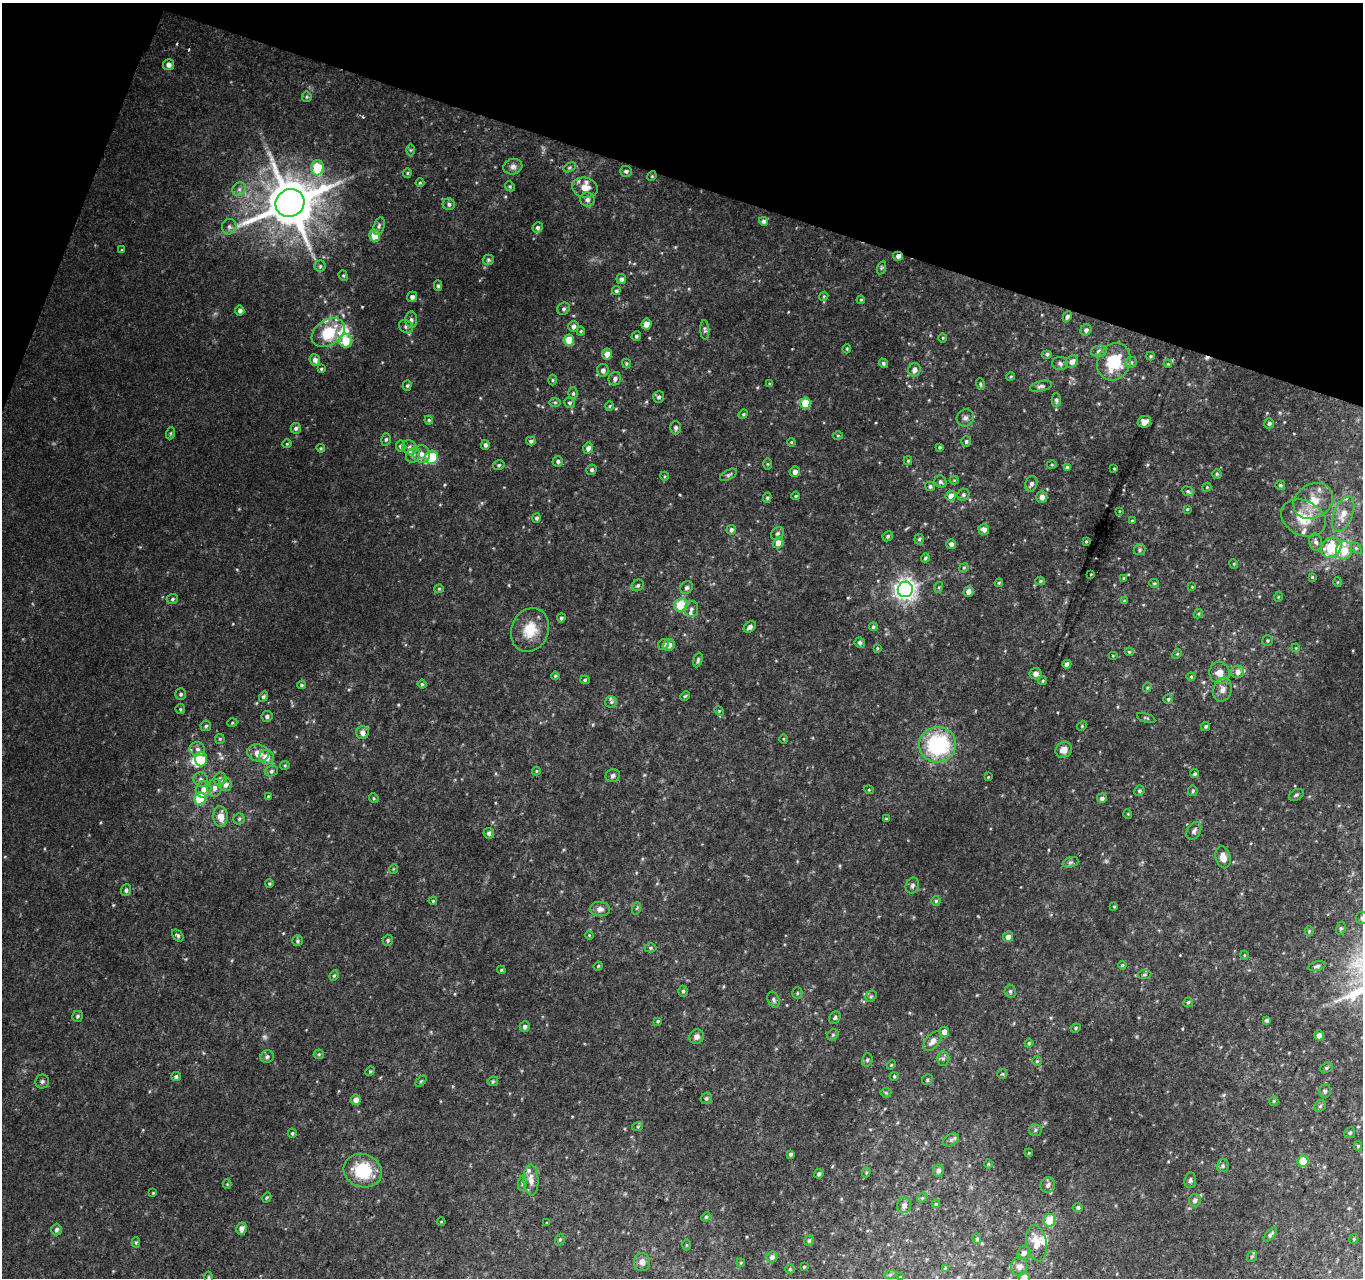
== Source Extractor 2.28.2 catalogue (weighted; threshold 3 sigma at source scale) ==
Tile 2 of 4 x 4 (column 2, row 1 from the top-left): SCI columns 1385-2745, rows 4150-5425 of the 5485 x 5679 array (HDU 1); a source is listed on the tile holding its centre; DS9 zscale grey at full resolution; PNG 1365 x 1280 px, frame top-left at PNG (2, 3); each listed source drawn as its Kron ellipse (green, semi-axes under 4 px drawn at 4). Shown black and unused: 16% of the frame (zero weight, under 2 of 3 exposures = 2% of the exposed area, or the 3 px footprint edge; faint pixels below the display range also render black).
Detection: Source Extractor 2.28.2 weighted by HDU 2 'WHT'; one run over the whole footprint, this tile lists its part. Background 0.0468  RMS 0.011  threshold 0.0475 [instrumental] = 3 sigma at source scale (4.5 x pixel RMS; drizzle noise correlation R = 1.50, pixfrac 1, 0.0396/0.0396 arcsec/px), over >= 5 px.
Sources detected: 383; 3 too faint to see at this stretch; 1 inside a brighter object's white glare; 2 cosmic-ray / hot-pixel residue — neither listed nor drawn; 16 inside a brighter listed object's ellipse — not listed separately; the other 361 listed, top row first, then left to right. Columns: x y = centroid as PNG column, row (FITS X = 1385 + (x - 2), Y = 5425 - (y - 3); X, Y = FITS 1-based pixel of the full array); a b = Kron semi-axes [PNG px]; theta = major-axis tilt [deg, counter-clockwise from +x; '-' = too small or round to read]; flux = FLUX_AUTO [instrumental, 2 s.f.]
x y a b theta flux
168 65 5 5 - 4.6
307 97 5 5 - 1.5
410 150 6 4 -90 1.4
513 167 9 7 15 4.4
570 167 6 4 32 1.6
317 168 7 6 - 33
626 171 6 5 - 2.3
407 173 4 4 - 1.3
652 176 5 4 - 1.1
420 183 4 4 - 1
510 186 5 4 - 1.4
585 187 13 10 -14 13
239 189 7 6 - 3.4
587 200 7 7 - 3.9
290 203 15 13 36 5100
449 204 6 6 - 2.8
764 221 4 4 - 2.4
379 226 9 5 74 2.7
229 227 8 7 - 3.4
538 228 5 5 - 2.3
375 235 6 5 - 23
122 250 4 4 - 1
898 256 5 4 - 4.6
488 260 6 5 - 1.7
320 266 5 5 - 1.7
881 268 7 4 71 1.6
343 276 5 4 - 1.3
621 279 5 5 - 3.2
438 286 5 4 - 1.8
616 291 4 4 - 1.9
824 296 4 3 - 0.96
412 297 5 5 - 3.6
861 300 4 3 - 1.1
563 309 6 6 - 2.2
240 310 5 4 - 3.5
1067 317 5 4 - 2.7
411 320 8 6 -89 3.2
646 324 5 5 - 6.7
573 326 5 5 - 3.9
406 327 7 6 - 2.8
705 330 9 4 -88 2.2
1086 330 6 5 - 3.1
581 331 4 4 - 1.2
328 333 18 12 34 37
636 336 5 4 - 1.8
943 338 5 3 - 0.97
569 340 5 5 - 17
346 341 7 6 - 21
847 349 4 3 - 1.2
1099 351 8 5 11 3.3
607 354 5 5 - 7.2
1047 354 5 4 - 1.9
1151 356 4 4 - 1.3
315 360 6 5 - 4.6
1072 362 7 5 38 5.4
1114 362 19 16 63 44
1131 362 6 5 - 2.1
626 363 5 3 - 1.4
883 363 5 4 - 2
1060 364 8 6 -9 2.5
1168 364 4 3 - 1
321 369 4 4 - 1.2
603 370 6 5 - 3.8
914 370 7 6 - 5.5
1011 376 4 3 - 1.1
615 379 7 6 - 3.4
553 380 5 3 - 1.2
770 384 4 3 - 1.2
980 384 6 4 -74 1.7
407 386 5 4 - 1.5
1041 386 11 5 14 3
573 393 6 5 - 1.7
659 397 6 5 - 2.7
1056 400 7 4 90 2.2
555 402 6 4 -1 1.5
570 403 5 5 - 2
805 403 5 5 - 22
610 406 5 3 - 1
743 414 5 4 - 1.2
965 418 9 8 - 4.2
429 420 4 4 - 1.2
1144 422 7 6 - 5.8
1269 423 5 5 - 2.4
296 428 5 5 - 2.5
676 428 6 5 - 2.7
171 433 6 4 71 1.5
838 435 5 3 - 1.1
386 439 6 5 - 1.9
531 441 5 4 - 1.9
966 441 5 5 - 2.2
791 442 4 3 - 0.9
287 444 4 4 - 1.2
485 445 5 4 - 2.6
401 446 5 4 - 2.7
410 447 7 6 - 3.3
940 447 4 4 - 1.7
321 448 4 4 - 1.1
588 448 6 5 - 4.9
421 454 9 8 - 5.9
413 455 8 6 56 3.5
431 457 7 6 - 46
558 461 5 5 - 2.4
908 461 4 4 - 1.2
767 464 5 3 - 1.1
499 465 6 4 15 1.7
1052 465 5 3 - 1
1067 467 4 3 - 2.5
1114 469 3 3 - 0.91
592 470 5 5 - 2.4
795 472 5 5 - 5
1217 474 4 4 - 1.4
729 475 9 4 28 2.2
664 476 4 3 - 0.94
954 480 4 4 - 0.99
940 482 6 5 - 2.6
1031 484 8 6 69 3.1
1280 485 5 4 - 1.9
930 486 5 4 - 2.3
1207 487 4 3 - 0.94
1188 491 6 4 -21 2
963 495 6 5 - 2.5
796 496 4 3 - 1.2
951 496 5 5 - 7.4
1042 497 6 5 - 5.4
767 498 5 4 - 1.6
1313 501 21 16 32 25
1187 509 4 4 - 1.2
1119 511 4 2 - 0.68
1343 514 19 9 68 12
537 518 5 4 - 1.9
1303 518 23 17 -26 27
1132 521 4 4 - 1.2
984 529 5 5 - 5.3
731 530 5 4 - 2.7
777 533 7 6 - 2.5
888 536 5 4 - 1.8
919 539 5 4 - 1.6
1086 541 3 3 - 1.1
1316 542 9 6 -75 3.7
778 543 6 5 - 6.9
951 544 5 4 - 3.8
1331 548 11 9 37 38
1356 548 6 4 -45 1.5
1139 550 6 5 - 2.4
1344 550 9 8 - 15
925 558 4 3 - 1.6
1234 564 5 3 - 0.87
964 568 5 4 - 1.1
1091 574 3 2 - 0.69
1312 577 4 4 - 0.89
1123 578 4 3 - 1
1040 581 5 4 - 1.3
1338 582 5 3 - 0.85
999 583 4 4 - 1.1
1154 583 5 4 - 1.3
638 585 6 5 - 1.9
939 587 5 3 - 1
1192 587 4 3 - 0.79
686 588 7 5 45 2.5
439 589 4 4 - 1.1
905 589 8 7 - 710
968 591 5 5 - 4.3
1278 597 5 3 - 0.93
172 599 6 5 - 2.1
1124 601 4 4 - 1.7
681 605 7 6 - 34
691 609 8 7 - 3.4
1198 614 5 3 - 1.2
561 618 4 4 - 1.7
750 627 7 5 38 3.4
873 627 4 4 - 1.6
530 630 22 18 67 25
1268 640 5 5 - 1.7
860 643 5 5 - 2.2
664 644 6 5 - 3
669 645 6 5 - 5.8
877 648 3 3 - 1
1296 648 4 3 - 0.91
1129 652 4 4 - 1.1
1177 654 5 4 - 1.2
1113 656 5 3 - 0.92
698 660 7 4 75 1.7
1067 664 4 4 - 6.7
1238 672 6 6 - 6.4
1220 673 11 10 - 9.4
1036 674 6 5 - 4.2
555 676 4 4 - 1.4
1191 677 4 4 - 1.1
585 680 5 4 - 1.5
1043 681 4 4 - 1.4
422 684 4 4 - 1.2
302 685 4 3 - 1.3
1147 687 5 4 - 1.3
1222 690 12 9 72 6.6
181 694 6 5 - 2.1
685 696 5 4 - 1.4
263 697 5 4 - 2.3
1168 699 5 4 - 1.7
611 702 6 6 - 2
180 709 5 4 - 1.3
719 711 5 4 - 1.1
267 716 5 5 - 2.6
1146 718 9 3 -18 1.4
232 723 5 3 - 0.96
206 726 5 5 - 2
1082 726 5 4 - 1.1
1206 726 4 4 - 1.9
362 733 6 6 - 5.7
220 739 5 4 - 1.3
784 739 5 3 - 0.89
938 745 18 17 - 100
197 749 8 7 - 3.9
1064 750 8 7 - 6.8
258 753 11 8 -12 11
266 757 7 7 - 11
201 759 7 6 - 22
285 765 5 4 - 1.1
271 771 7 5 17 2.2
536 771 4 4 - 1
1194 774 5 4 - 1.7
613 776 7 6 - 3.2
988 777 4 3 - 0.82
201 779 7 7 - 3.7
220 779 6 6 - 4
225 784 7 7 - 5.1
214 788 9 7 78 4.9
203 789 8 7 - 7.1
869 790 5 3 - 0.88
1139 791 5 5 - 2
1193 791 5 5 - 1.8
1296 795 8 5 30 2.2
268 796 4 3 - 1
200 798 6 5 - 50
374 798 5 4 - 1.2
1102 798 5 4 - 2.9
1128 814 5 3 - 0.86
221 817 10 7 -86 11
239 819 5 5 - 1.7
886 819 4 4 - 1.1
1194 831 9 6 59 4.1
489 833 5 5 - 2.7
1223 857 11 7 -76 7.9
1070 862 8 5 19 2.3
393 869 5 3 - 0.86
269 883 4 3 - 1.2
912 886 8 6 67 2.8
126 890 6 5 - 2.4
433 901 4 3 - 1
936 901 4 4 - 1.4
1114 906 4 4 - 1
637 908 6 4 71 1.4
600 909 10 7 -5 5.6
1362 918 6 6 - 2.2
1341 928 6 5 - 1.7
1309 931 5 4 - 1.3
178 935 7 5 -49 2.2
589 935 4 3 - 0.93
1008 937 5 5 - 5.8
388 940 5 5 - 1.8
297 941 5 5 - 1.8
650 948 6 4 0 1.5
1244 955 4 3 - 0.82
1122 965 4 3 - 1.1
598 966 4 4 - 1.1
1317 966 9 4 13 2.7
501 970 4 3 - 1.2
1144 974 7 4 7 1.6
334 976 5 4 - 1.4
683 991 5 4 - 1.9
1010 991 6 5 - 2.4
797 993 5 5 - 1.4
871 996 6 5 - 1.7
774 1000 8 5 -68 2.5
1188 1002 5 4 - 1.7
77 1016 5 5 - 2
835 1018 7 5 55 2.2
1267 1020 4 4 - 2.4
658 1021 4 3 - 1.2
525 1027 5 5 - 3.3
1076 1028 5 4 - 1.4
944 1032 5 5 - 7.7
833 1035 6 5 - 1.6
1319 1035 5 4 - 5.8
697 1037 7 7 - 4.8
933 1041 11 6 49 8.1
1029 1043 4 4 - 1.4
319 1054 5 5 - 1.4
267 1057 7 6 - 2.6
943 1058 7 6 - 2.9
867 1060 7 5 75 2.1
1037 1061 4 4 - 1.4
891 1065 5 4 - 1
1326 1068 7 4 18 1.6
370 1071 5 4 - 1.3
1002 1074 5 5 - 1.3
894 1076 4 4 - 1.3
176 1077 5 4 - 2.3
927 1080 6 5 - 1.7
42 1081 7 7 - 2.5
421 1081 6 4 45 1.3
493 1081 5 5 - 1.4
1325 1091 6 6 - 3
886 1093 5 5 - 1.4
706 1098 6 5 - 2.2
356 1100 5 5 - 7.6
1274 1101 5 4 - 1.2
1320 1106 6 5 - 1.8
638 1126 5 3 - 1.3
1035 1130 6 6 - 2.4
292 1133 4 4 - 1.5
1350 1133 6 5 - 2.4
951 1140 9 5 29 2.8
1358 1146 5 4 - 1.5
1029 1153 4 3 - 0.86
791 1154 4 3 - 2.5
1303 1161 5 5 - 21
988 1164 5 3 - 1
1223 1166 7 6 - 2.6
938 1170 6 5 - 4.3
363 1171 19 16 -20 49
866 1172 5 4 - 1.3
819 1174 5 4 - 2.6
531 1180 15 7 -88 8.8
1190 1180 8 6 83 2.6
522 1183 8 4 83 1.9
227 1184 4 4 - 1
1048 1185 8 7 - 4.1
153 1193 3 3 - 0.89
267 1197 5 3 - 1
922 1198 5 4 - 1.3
1195 1200 6 6 - 4.1
936 1204 4 3 - 1.3
904 1205 8 7 - 4.3
1078 1207 5 4 - 2.1
706 1217 5 4 - 1.5
1049 1220 6 6 - 22
441 1222 4 3 - 0.83
547 1223 4 3 - 0.85
242 1229 6 5 - 5.3
57 1230 6 5 - 2.8
1270 1235 9 4 47 2.1
977 1239 5 4 - 1.7
1354 1239 5 4 - 1.3
560 1240 6 4 69 1.6
809 1240 5 5 - 2.3
136 1242 5 4 - 1.2
1036 1243 18 10 -80 14
687 1245 5 3 - 0.98
1024 1253 7 6 - 4
1252 1256 6 4 53 1.6
772 1257 5 5 - 4.1
642 1262 9 8 - 5.6
741 1263 4 3 - 1
1019 1266 9 8 - 5.5
804 1267 3 3 - 1.2
945 1268 4 4 - 0.85
790 1269 5 4 - 1.5
890 1275 6 4 19 1.6
208 1277 5 3 - 1.2
900 1277 4 4 - 0.95
1024 1277 6 5 - 7.2
Overlapping masked pixels (flux is a lower limit): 1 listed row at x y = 898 256
Isophote crosses this tile's border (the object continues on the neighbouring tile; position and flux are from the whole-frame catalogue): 2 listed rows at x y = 1362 918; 1024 1277